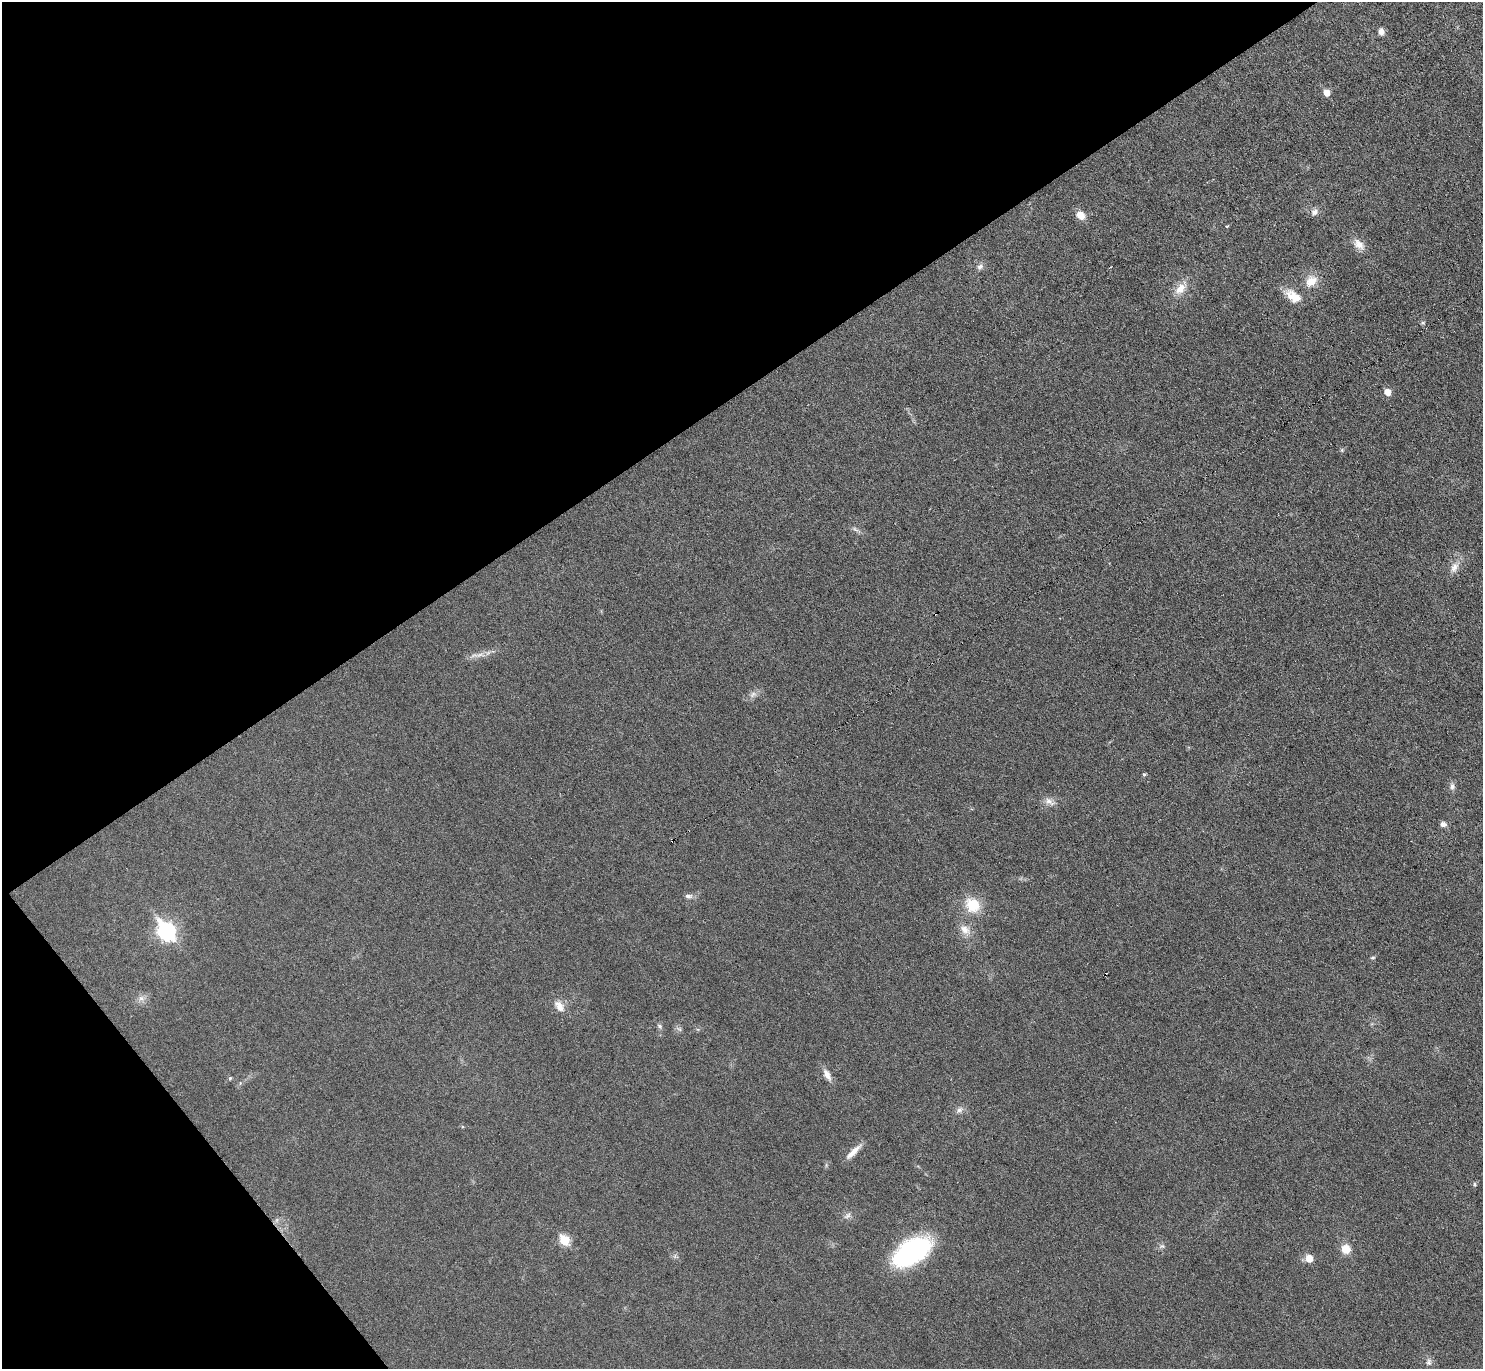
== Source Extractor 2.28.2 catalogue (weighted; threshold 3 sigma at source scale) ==
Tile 5 of 4 x 4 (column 1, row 2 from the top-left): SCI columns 1-1481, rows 2890-4256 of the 5926 x 5921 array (HDU 1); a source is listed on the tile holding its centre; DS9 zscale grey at full resolution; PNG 1485 x 1371 px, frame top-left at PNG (2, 2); no overlay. Shown black and unused: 34% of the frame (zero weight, under 3 of 6 exposures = <1% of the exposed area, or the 3 px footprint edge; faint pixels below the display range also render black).
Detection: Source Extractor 2.28.2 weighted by HDU 2 'WHT'; one run over the whole footprint, this tile lists its part. Background 0.0346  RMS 0.004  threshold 0.0163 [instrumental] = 3 sigma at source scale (4.09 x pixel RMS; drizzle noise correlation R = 1.36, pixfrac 0.8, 0.05/0.05 arcsec/px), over >= 5 px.
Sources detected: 45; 3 cosmic-ray / hot-pixel residue — not listed; the other 42 listed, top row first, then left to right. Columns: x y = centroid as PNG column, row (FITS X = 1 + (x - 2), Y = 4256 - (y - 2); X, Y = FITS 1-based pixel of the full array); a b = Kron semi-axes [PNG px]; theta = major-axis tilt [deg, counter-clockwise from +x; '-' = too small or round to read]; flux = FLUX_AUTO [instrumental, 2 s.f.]
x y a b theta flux
1381 32 8 7 - 1.8
1326 93 6 5 - 3.5
1314 212 10 8 47 1.7
1080 215 10 8 -42 3.6
1227 226 3 3 - 0.41
1359 244 17 10 -43 3.3
980 267 9 7 18 1.3
1311 281 17 12 40 4.8
1180 288 20 10 48 4.7
1293 296 21 12 -38 5.6
1423 323 6 4 6 0.5
1387 392 6 5 - 3.6
1342 450 5 5 - 0.5
855 529 10 4 -38 1
1454 567 14 9 67 3
480 655 10 4 9 1.6
753 694 12 7 36 1.8
1144 774 4 4 - 0.55
1452 786 11 7 -88 1.4
1049 801 15 7 -38 2.2
1443 824 8 6 -19 1.5
673 841 4 3 - 6.7
688 896 11 6 0 1.3
973 905 15 13 -40 11
965 930 17 9 -45 3.4
166 931 9 7 -55 110
1373 958 6 4 7 0.51
141 998 9 6 -29 1.5
559 1006 17 10 -56 3.6
660 1026 7 5 -42 0.8
827 1075 17 7 -62 2.7
230 1078 5 4 - 0.54
959 1110 9 7 44 1.4
853 1152 24 6 44 3.6
1474 1184 6 5 - 0.58
847 1216 12 5 37 1.2
564 1240 6 5 - 17
1162 1246 6 6 - 0.83
1346 1249 9 9 - 5.2
912 1251 32 17 33 70
1309 1258 6 6 - 5.7
1429 1362 10 7 83 1.4
Overlapping masked pixels (flux is a lower limit): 1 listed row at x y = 673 841